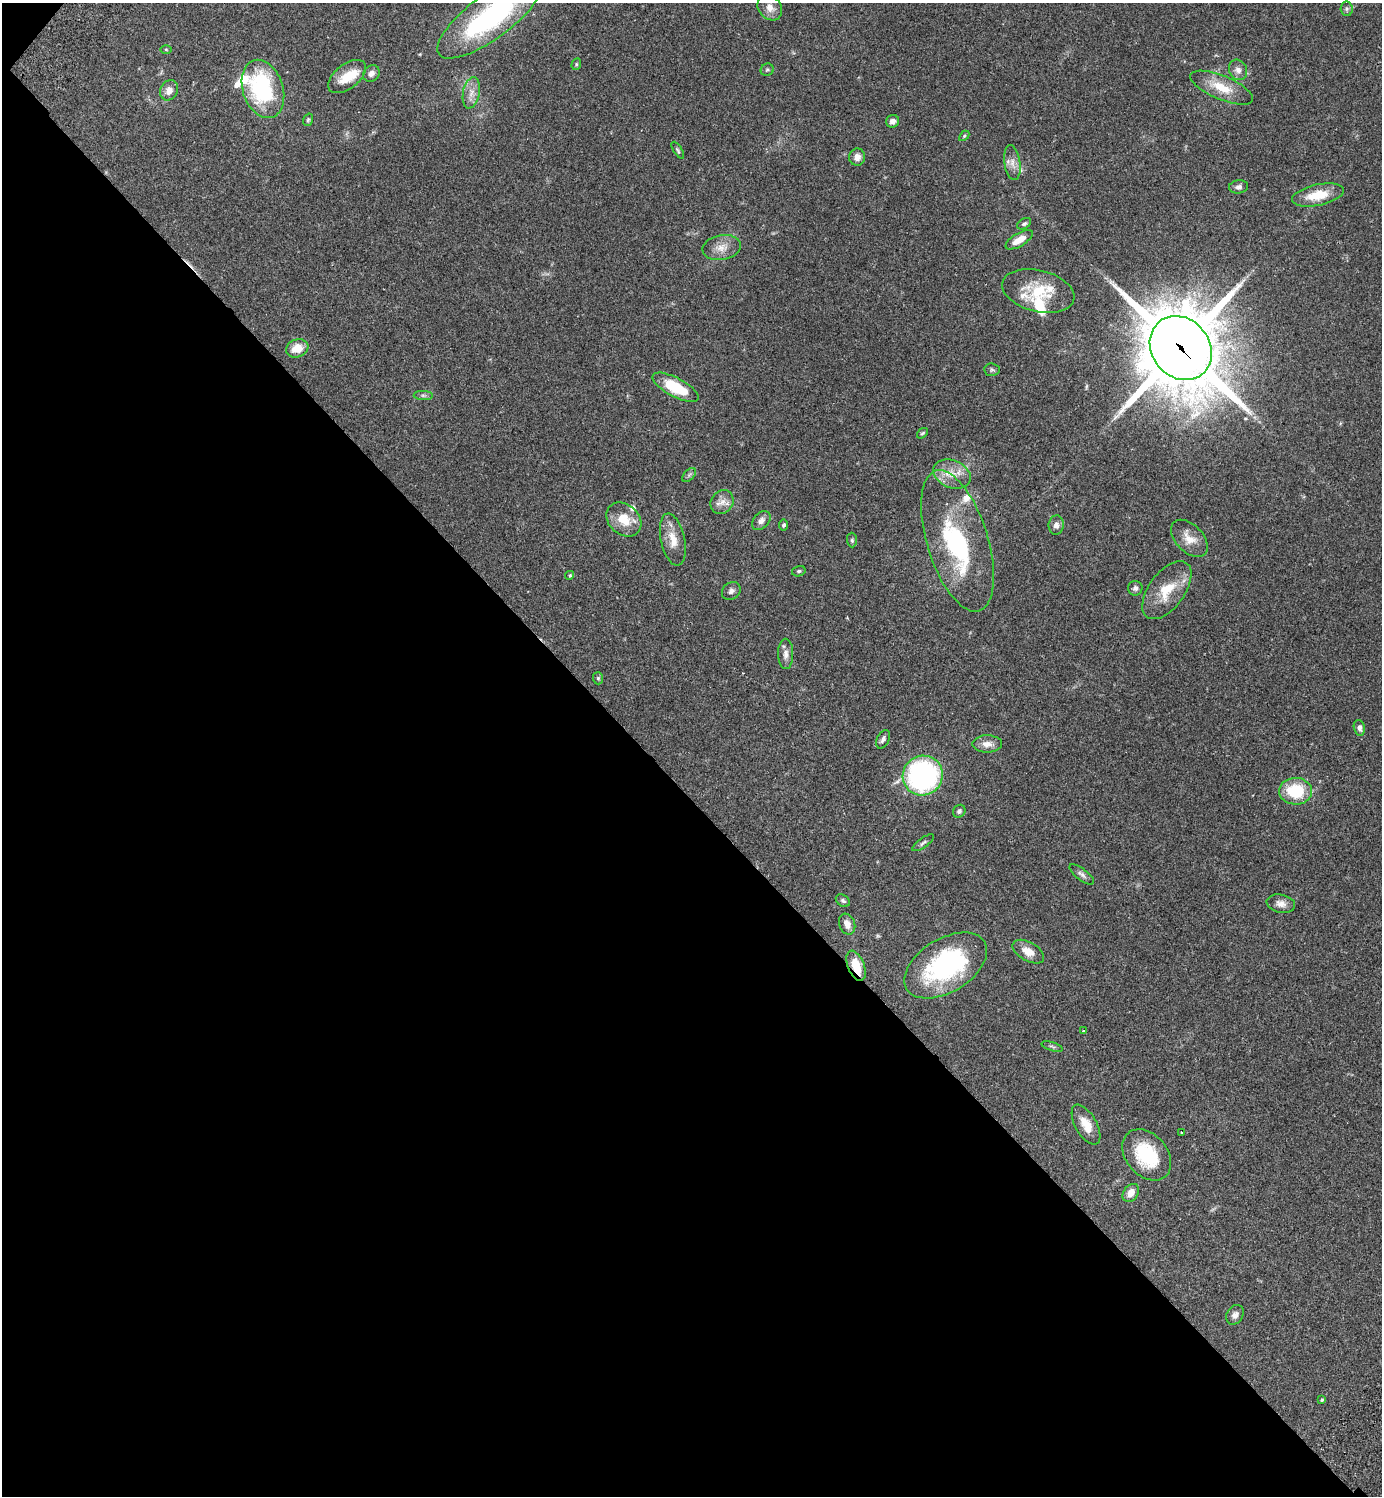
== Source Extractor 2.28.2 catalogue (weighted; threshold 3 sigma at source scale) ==
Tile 9 of 4 x 4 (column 1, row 3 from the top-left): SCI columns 345-1724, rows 1537-3030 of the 6070 x 6063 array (HDU 1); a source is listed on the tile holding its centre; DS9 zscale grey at full resolution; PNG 1384 x 1498 px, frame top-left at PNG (2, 3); each listed source drawn as its Kron ellipse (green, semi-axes under 4 px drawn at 4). Shown black and unused: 47% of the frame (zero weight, under 2 of 3 exposures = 3% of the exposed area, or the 3 px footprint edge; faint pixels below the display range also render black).
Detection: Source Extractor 2.28.2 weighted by HDU 2 'WHT'; one run over the whole footprint, this tile lists its part. Background 0.074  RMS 0.0053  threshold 0.0237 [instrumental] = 3 sigma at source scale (4.5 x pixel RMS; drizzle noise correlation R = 1.50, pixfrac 1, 0.05/0.05 arcsec/px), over >= 5 px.
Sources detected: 81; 1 inside a brighter object's white glare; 1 cosmic-ray / hot-pixel residue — neither listed nor drawn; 8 inside a brighter listed object's ellipse — not listed separately; the other 71 listed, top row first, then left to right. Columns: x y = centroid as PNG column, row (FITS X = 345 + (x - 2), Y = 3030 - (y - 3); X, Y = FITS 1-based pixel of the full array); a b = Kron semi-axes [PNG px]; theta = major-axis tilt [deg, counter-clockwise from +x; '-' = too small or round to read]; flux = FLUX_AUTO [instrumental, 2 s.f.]
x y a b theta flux
770 8 14 11 -50 4.7
1347 9 7 6 - 1.1
490 17 63 22 36 87
166 49 6 4 -1 0.51
576 64 6 4 70 0.8
767 70 6 6 - 0.92
1238 70 10 8 -62 2.8
371 74 9 7 46 2.4
347 77 22 12 38 11
1222 88 34 12 -23 13
263 89 30 20 -72 57
169 90 10 8 64 4.1
471 93 16 8 79 4.3
308 120 6 4 72 0.81
893 121 7 6 - 2.3
964 136 6 4 46 0.65
678 150 9 4 -58 0.97
857 157 8 8 - 3.3
1012 163 17 8 -81 4.1
1238 187 9 6 7 1.8
1318 195 26 10 12 13
1024 224 7 5 31 1.1
1019 240 15 6 31 6.5
722 248 19 12 10 6
1038 291 37 21 -14 19
297 348 11 9 20 7.6
1181 348 34 29 -51 5300
992 370 8 6 -5 1.1
675 387 25 9 -28 21
423 395 10 4 -1 1.3
922 433 6 4 39 0.81
952 474 19 13 -21 8.6
689 475 8 5 46 1.2
722 502 12 11 - 4.2
624 520 19 15 -43 11
761 521 11 7 47 2.8
784 525 5 4 - 0.94
1056 525 9 7 82 2.4
1189 538 22 13 -46 6.7
673 540 26 12 -78 8.2
852 540 7 5 -89 0.99
958 541 73 30 -73 70
799 571 7 5 15 0.88
570 575 4 4 - 0.76
1135 588 7 7 - 1.5
1167 590 33 18 54 15
731 591 10 8 40 2
786 654 15 7 -90 3.1
598 678 6 5 - 0.84
1359 728 8 5 -75 1.9
883 739 10 6 65 1.7
987 744 15 8 0 4.1
923 776 20 19 - 99
1296 791 16 13 -3 22
959 811 7 6 - 1.3
923 843 13 5 36 1.4
1082 874 15 5 -37 1.9
843 901 8 5 -34 1.2
1281 904 14 9 -12 3.4
847 924 11 7 -69 3.9
1028 952 17 9 -29 5.4
946 965 46 26 31 72
856 966 16 8 -68 11
1083 1031 3 3 - 0.74
1052 1046 11 2 -18 0.85
1086 1125 22 10 -60 7.6
1182 1133 3 3 - 1.1
1147 1155 29 20 -49 29
1131 1193 10 7 56 5.1
1235 1315 10 8 59 2.6
1322 1400 4 3 - 0.57
Overlapping masked pixels (flux is a lower limit): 2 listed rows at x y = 1181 348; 856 966
Isophote crosses this tile's border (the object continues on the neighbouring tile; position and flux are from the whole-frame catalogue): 1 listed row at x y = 490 17